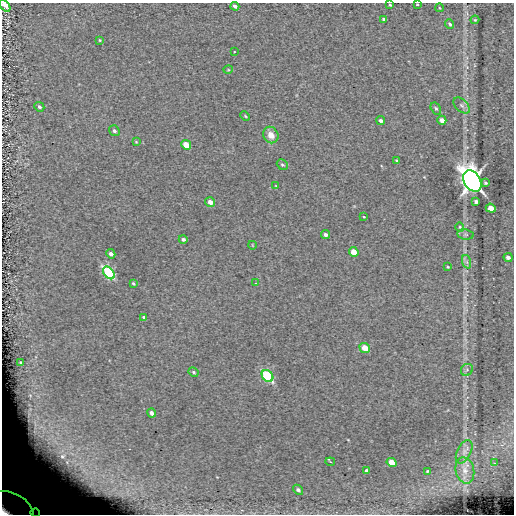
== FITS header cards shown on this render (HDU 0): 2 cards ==
NAXIS1  =                  512
NAXIS2  =                  512

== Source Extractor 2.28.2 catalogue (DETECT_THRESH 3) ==
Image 512 x 512 px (HDU 0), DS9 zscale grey, 1 PNG px = 1 image px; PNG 516 x 516 px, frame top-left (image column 1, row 512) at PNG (2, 3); each listed source drawn as its Kron ellipse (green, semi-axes under 4 px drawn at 4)
Background -0.0968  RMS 9.7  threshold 29.2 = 3 sigma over >= 5 px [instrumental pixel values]
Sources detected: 63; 3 with non-positive FLUX_AUTO (blend fragments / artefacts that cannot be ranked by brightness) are neither listed nor drawn; the other 60 listed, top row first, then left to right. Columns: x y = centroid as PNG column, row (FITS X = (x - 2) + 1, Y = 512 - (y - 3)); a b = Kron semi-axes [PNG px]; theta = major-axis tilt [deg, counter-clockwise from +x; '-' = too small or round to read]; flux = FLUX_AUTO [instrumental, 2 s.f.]
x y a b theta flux
5 5 7 4 -49 6500
390 5 3 3 - 720
417 5 3 2 - 720
235 6 4 3 - 2400
440 8 4 2 - 470
384 19 4 3 - 1200
475 20 4 4 - 710
450 24 5 4 - 1300
100 40 4 4 - 660
234 52 2 2 - 480
228 70 5 3 - 500
462 105 10 6 -44 2000
39 107 5 4 - 1500
436 108 6 4 -58 1200
245 116 5 3 - 700
442 120 5 4 - 3700
381 121 4 4 - 1700
114 131 6 5 - 1400
271 135 8 7 - 6700
136 142 3 3 - 610
186 145 5 4 - 7800
397 160 3 3 - 710
282 165 6 5 - 1100
472 181 11 8 -57 620000
485 183 4 3 - 950
276 186 4 3 - 520
476 201 4 3 - 1400
210 202 5 4 - 3400
491 208 5 4 - 6600
364 217 3 3 - 670
460 227 4 4 - 760
465 234 8 5 -7 1500
325 235 4 4 - 1500
183 239 4 4 - 1500
252 245 4 2 - 410
354 252 5 4 - 6800
111 254 5 4 - 1900
508 257 5 4 - 2100
467 262 7 4 -71 1400
448 267 3 3 - 620
109 273 7 4 -50 100000
133 283 3 3 - 800
256 283 2 2 - 520
144 317 4 3 - 1000
365 348 5 5 - 8500
21 362 3 2 - 670
467 370 6 5 - 1500
193 372 5 3 - 970
268 376 6 5 - 82000
152 413 4 3 - 2700
464 452 13 6 62 3300
330 462 5 4 - 810
392 462 5 4 - 7300
494 463 3 2 - 390
465 470 13 9 -77 5200
367 471 4 3 - 1400
427 471 3 2 - 610
298 490 5 4 - 1600
10 508 25 15 -24 110000
35 513 5 4 - 1100
At the frame edge (FLAGS 8, measured only in part): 4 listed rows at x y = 5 5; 417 5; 10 508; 35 513
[3 non-positive-flux detections neither listed nor drawn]